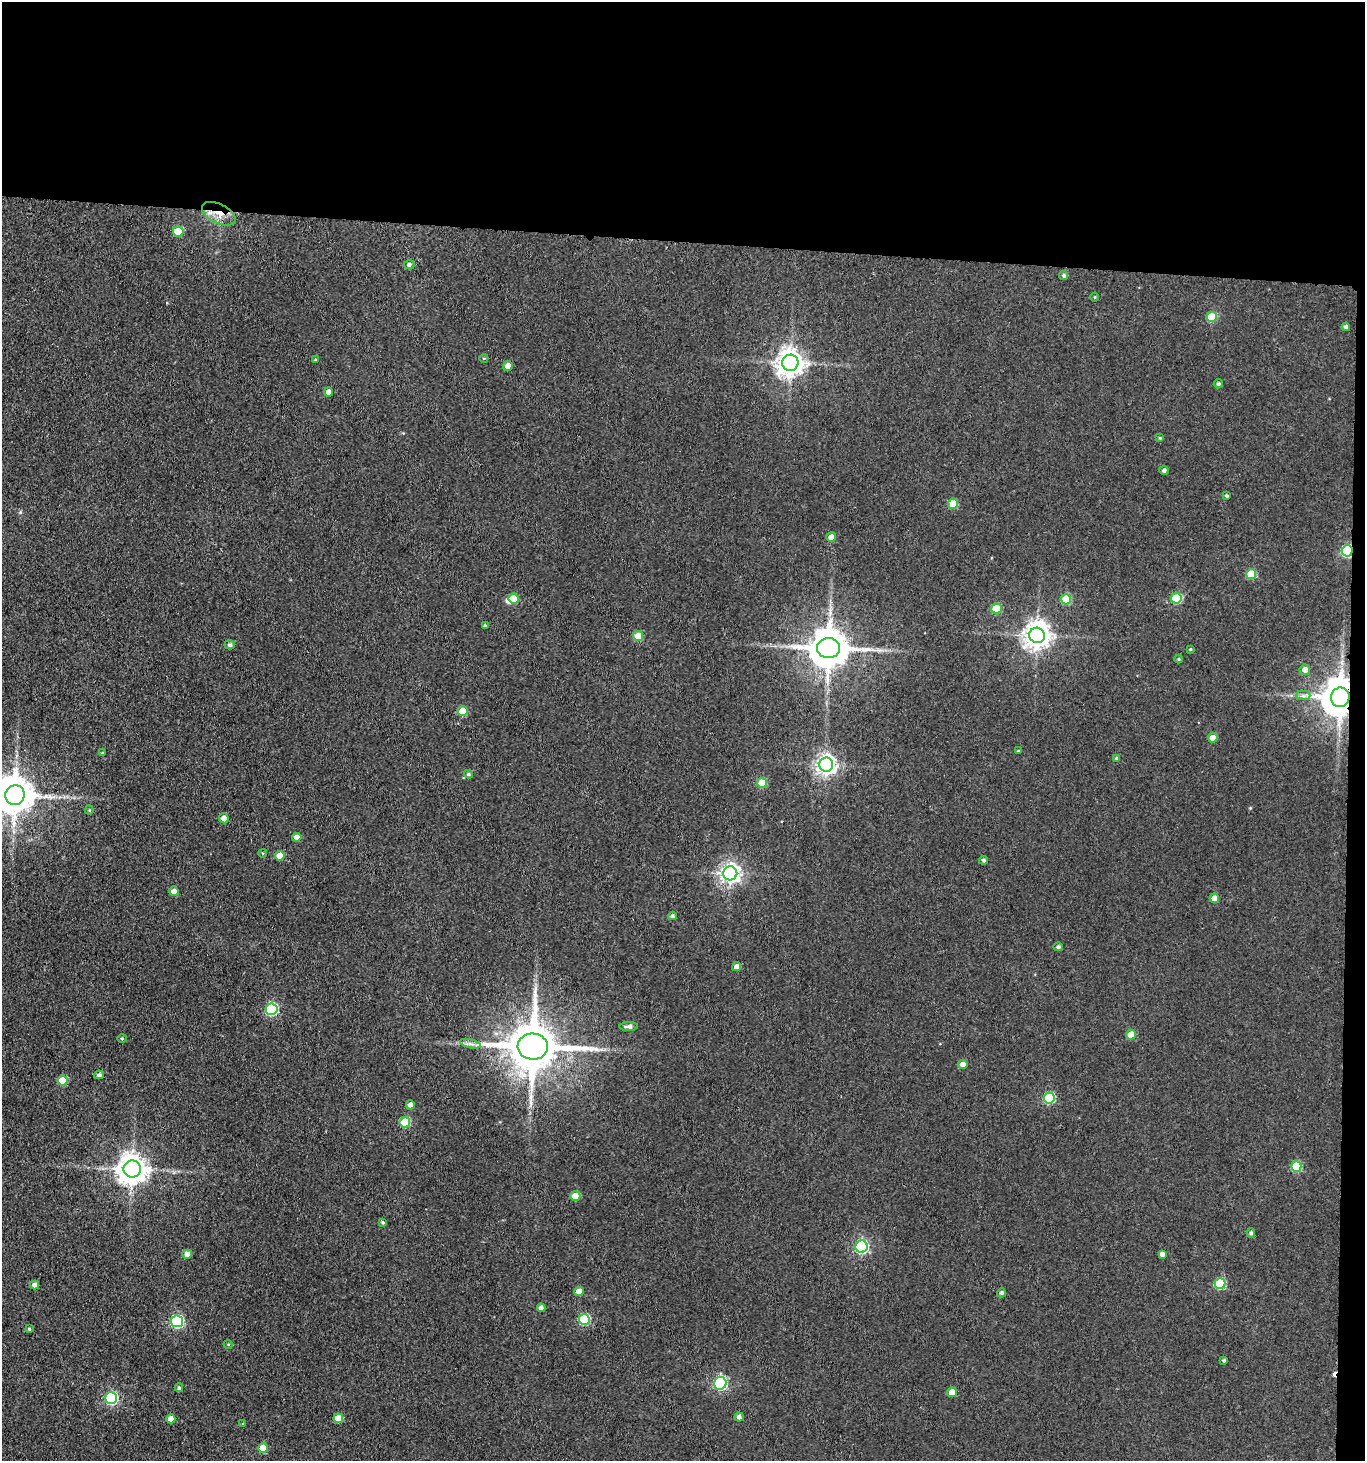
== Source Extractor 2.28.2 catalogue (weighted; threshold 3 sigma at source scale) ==
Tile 3 of 3 x 3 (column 3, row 1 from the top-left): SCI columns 2944-4306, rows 2925-4383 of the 4467 x 4388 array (HDU 1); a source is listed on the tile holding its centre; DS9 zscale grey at full resolution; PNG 1367 x 1463 px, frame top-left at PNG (2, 2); each listed source drawn as its Kron ellipse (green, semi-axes under 4 px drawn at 4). Shown black and unused: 18% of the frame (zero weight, under 3 of 4 exposures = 5% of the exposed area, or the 3 px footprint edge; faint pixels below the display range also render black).
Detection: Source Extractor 2.28.2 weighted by HDU 2 'WHT'; one run over the whole footprint, this tile lists its part. Background 0.0656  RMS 0.0068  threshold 0.0304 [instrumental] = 3 sigma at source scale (4.5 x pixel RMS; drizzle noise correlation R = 1.50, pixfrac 1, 0.05/0.05 arcsec/px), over >= 5 px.
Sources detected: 97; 2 inside a brighter object's white glare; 1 cosmic-ray / hot-pixel residue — neither listed nor drawn; the other 94 listed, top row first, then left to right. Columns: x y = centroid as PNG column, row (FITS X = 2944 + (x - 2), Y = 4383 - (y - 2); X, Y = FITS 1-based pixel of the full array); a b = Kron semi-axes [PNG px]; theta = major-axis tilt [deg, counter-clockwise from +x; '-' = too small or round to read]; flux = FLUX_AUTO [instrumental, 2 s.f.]
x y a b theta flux
219 214 18 9 -27 10
178 231 5 5 - 22
409 265 5 5 - 2.1
1064 275 4 4 - 1.4
1095 297 4 3 - 0.56
1212 317 5 5 - 29
1346 327 4 3 - 1.8
484 358 4 3 - 0.5
315 360 4 3 - 0.8
790 363 8 8 - 770
508 366 5 5 - 6.3
1218 384 5 4 - 1.1
328 392 4 4 - 4.1
1160 438 4 4 - 0.89
1164 470 4 4 - 1.9
1226 496 3 3 - 1.1
953 504 5 5 - 19
831 537 5 4 - 6.4
1347 551 6 5 - 82
1251 574 5 5 - 21
1176 598 5 5 - 36
514 599 5 5 - 15
1066 599 5 5 - 26
996 608 5 5 - 23
485 626 4 3 - 1.4
1037 635 8 7 - 710
638 636 5 5 - 15
230 645 5 4 - 1.7
829 648 11 10 - 2200
1190 649 3 3 - 0.71
1179 659 4 4 - 0.75
1305 670 5 5 - 4.1
1303 696 7 4 0 2
1340 697 10 9 - 2000
463 711 5 5 - 16
1213 738 5 4 - 9.3
1018 751 3 3 - 0.84
102 753 4 3 - 0.82
1116 758 4 3 - 0.79
826 765 7 7 - 370
468 774 4 3 - 1.1
762 783 5 5 - 22
15 795 10 9 - 1900
89 810 4 4 - 0.76
224 818 5 5 - 4.9
297 837 5 4 - 4.4
262 853 4 3 - 0.55
280 856 5 5 - 11
984 860 4 4 - 1.3
730 873 7 7 - 380
174 891 5 4 - 5.5
1214 898 5 4 - 6.4
672 916 4 4 - 1.7
1058 947 5 4 - 1.5
737 967 4 4 - 4.5
272 1009 6 6 - 75
629 1026 9 4 2 2.4
1131 1035 5 5 - 14
122 1039 4 3 - 0.6
470 1044 10 4 -13 2.5
533 1047 15 13 -3 3800
963 1064 4 4 - 4.8
99 1075 5 4 - 2
63 1080 5 5 - 20
1049 1098 5 5 - 55
410 1105 4 4 - 3.7
405 1122 5 5 - 28
1296 1166 5 5 - 33
132 1169 8 8 - 1000
575 1196 5 5 - 14
383 1222 4 3 - 1.1
1251 1233 4 4 - 1.3
862 1247 6 6 - 120
187 1254 5 4 - 4.8
1162 1254 4 4 - 3.3
1220 1283 5 5 - 41
35 1285 4 4 - 3
579 1291 5 5 - 8.2
1001 1293 5 4 - 1.5
541 1308 4 4 - 2.9
584 1319 5 5 - 49
177 1321 6 6 - 96
29 1329 4 4 - 1
228 1344 5 3 - 0.63
1224 1360 3 3 - 1.2
720 1383 6 6 - 120
179 1388 4 3 - 1
952 1392 5 5 - 9.2
111 1398 6 6 - 100
739 1417 4 4 - 2.5
338 1418 5 5 - 13
171 1419 4 4 - 6.3
243 1424 3 3 - 0.61
263 1448 5 5 - 18
Overlapping masked pixels (flux is a lower limit): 3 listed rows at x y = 219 214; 1347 551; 1340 697
Isophote crosses this tile's border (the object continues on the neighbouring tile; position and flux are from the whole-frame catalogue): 1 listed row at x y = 15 795